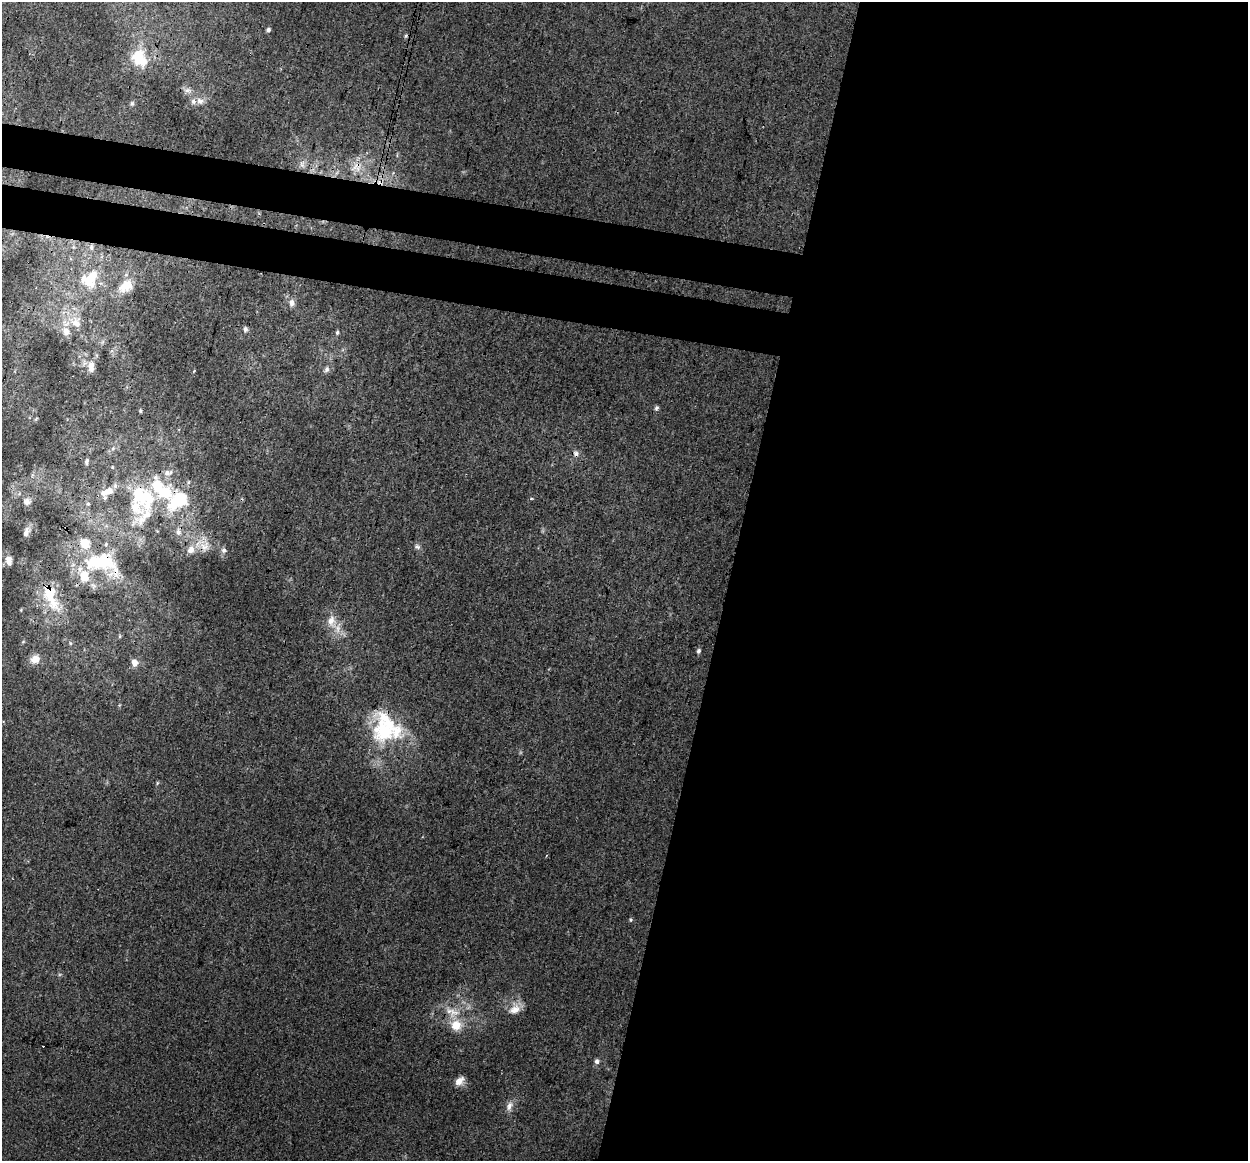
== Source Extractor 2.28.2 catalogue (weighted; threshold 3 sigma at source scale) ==
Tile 12 of 4 x 4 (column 4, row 3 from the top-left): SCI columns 3751-4996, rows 1439-2597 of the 5018 x 5256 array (HDU 1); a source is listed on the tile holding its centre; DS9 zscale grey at full resolution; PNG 1250 x 1163 px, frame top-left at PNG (2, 2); no overlay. Shown black and unused: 47% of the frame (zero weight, under 3 of 4 exposures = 5% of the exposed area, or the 3 px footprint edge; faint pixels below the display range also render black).
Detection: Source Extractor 2.28.2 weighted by HDU 2 'WHT'; one run over the whole footprint, this tile lists its part. Background 0.00927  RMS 0.0038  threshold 0.0172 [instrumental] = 3 sigma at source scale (4.5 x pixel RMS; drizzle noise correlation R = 1.50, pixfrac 1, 0.0396/0.0396 arcsec/px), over >= 5 px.
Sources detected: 69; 5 inside a brighter object's white glare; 3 cosmic-ray / hot-pixel residue — not listed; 15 inside a brighter listed object's ellipse — not listed separately; the other 46 listed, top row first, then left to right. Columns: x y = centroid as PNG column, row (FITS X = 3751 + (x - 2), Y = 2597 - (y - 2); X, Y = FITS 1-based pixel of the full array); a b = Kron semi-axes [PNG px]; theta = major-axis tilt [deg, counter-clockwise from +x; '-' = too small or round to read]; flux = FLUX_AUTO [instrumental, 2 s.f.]
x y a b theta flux
268 29 5 4 - 0.87
139 58 24 18 -60 12
200 101 11 8 -35 2
132 103 6 5 - 0.69
302 165 9 5 -59 1.1
357 166 15 13 -62 4.7
91 247 7 5 -77 0.99
88 281 20 13 -62 6.7
125 286 23 15 35 7.1
292 303 8 6 -89 1.8
76 323 15 10 -35 3.7
245 329 7 6 - 0.89
66 331 12 9 -73 2.6
337 333 6 4 75 0.59
91 367 15 9 89 3.1
326 370 7 6 - 1.1
656 408 7 5 42 0.8
140 411 5 4 - 0.51
113 448 6 4 46 0.7
87 462 7 5 78 0.88
112 467 5 4 - 0.39
167 473 9 8 - 2.1
178 500 34 26 27 24
27 501 10 9 - 1.7
88 504 5 5 - 0.56
136 507 35 33 -50 23
26 532 13 7 75 2
178 532 10 7 -87 1.9
205 546 16 13 47 5.1
417 547 9 6 -16 1.1
224 550 7 7 - 1.2
102 559 61 38 -36 35
9 561 12 8 -81 2.3
51 597 49 19 -68 17
331 621 17 11 -76 4.8
699 651 6 5 - 0.91
35 659 12 10 22 3.5
134 662 8 7 - 2.8
384 731 56 29 -80 32
157 783 6 4 87 0.47
631 920 5 4 - 0.52
515 1009 16 11 27 4.2
452 1012 22 12 -20 6.7
597 1061 6 6 - 1
459 1081 13 9 44 2.7
509 1106 14 8 74 2.3
Overlapping masked pixels (flux is a lower limit): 6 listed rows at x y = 357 166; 178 500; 205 546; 102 559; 51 597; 384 731